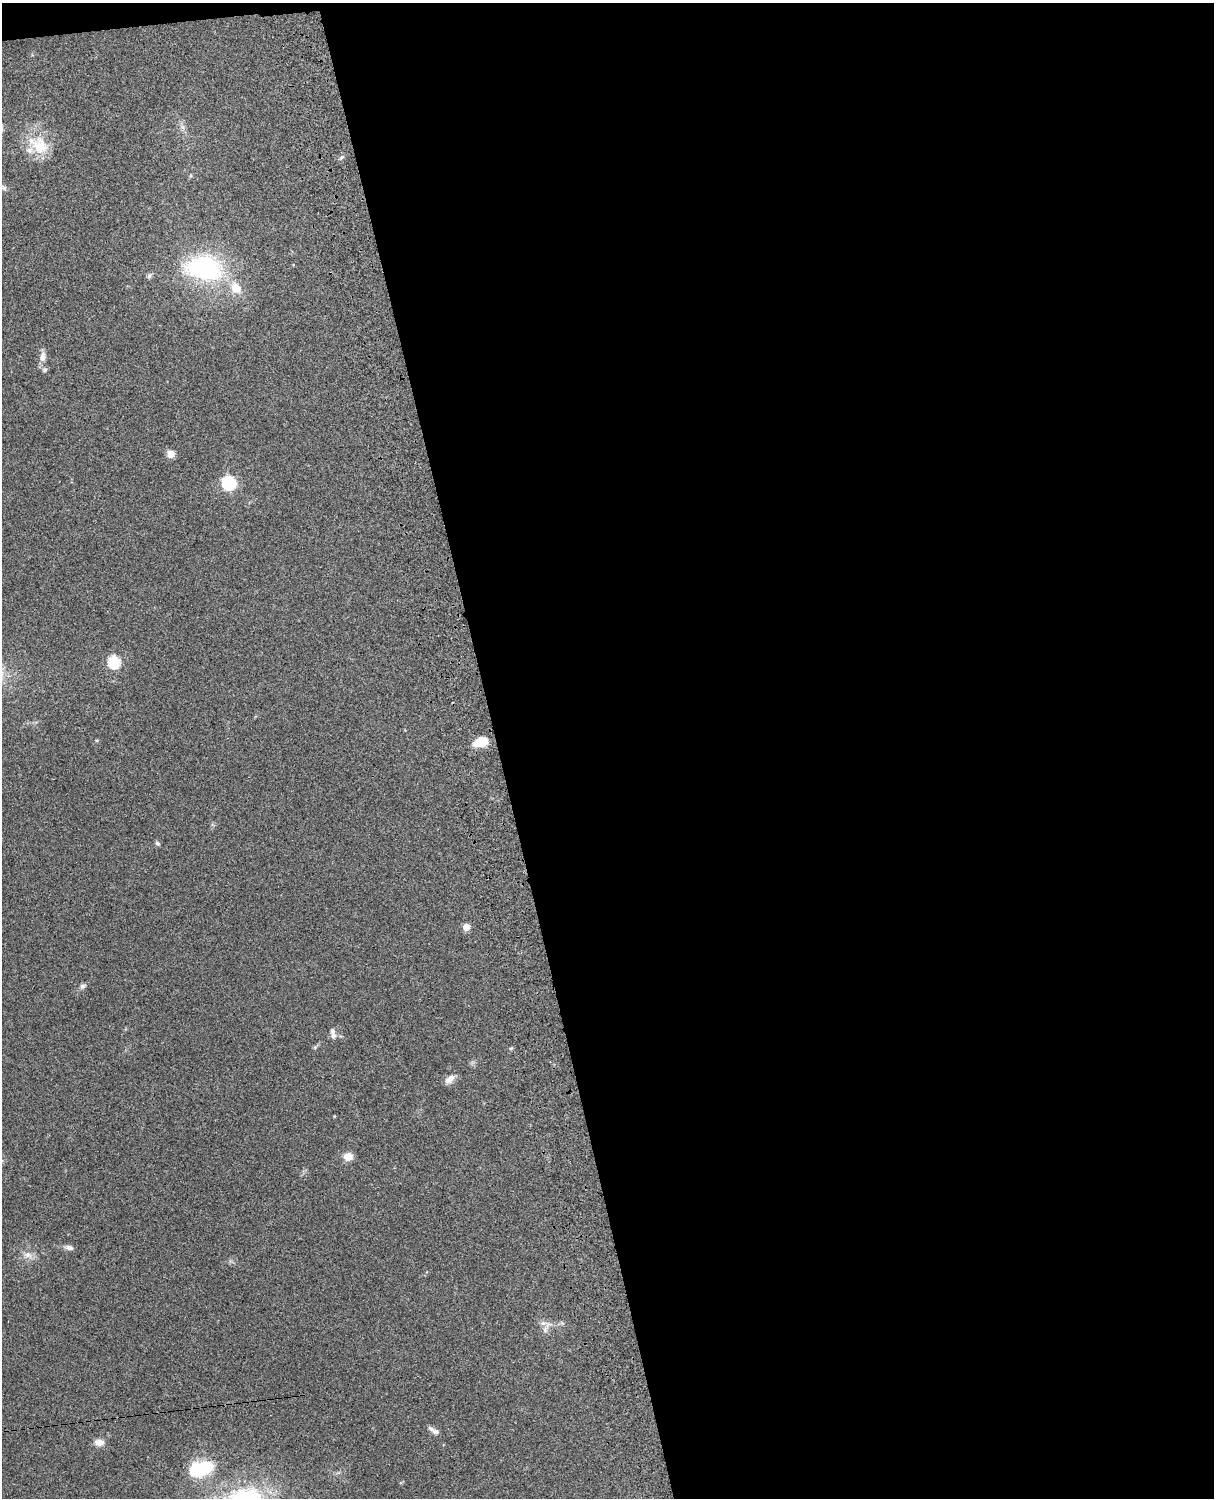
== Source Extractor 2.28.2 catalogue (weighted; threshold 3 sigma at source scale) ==
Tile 4 of 4 x 3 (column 4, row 1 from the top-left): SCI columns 3757-4968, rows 3155-4650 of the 5089 x 4927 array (HDU 1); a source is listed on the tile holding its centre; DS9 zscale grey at full resolution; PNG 1216 x 1500 px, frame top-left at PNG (2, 3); no overlay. Shown black and unused: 60% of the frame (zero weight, under 3 of 4 exposures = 6% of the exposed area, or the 3 px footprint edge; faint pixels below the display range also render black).
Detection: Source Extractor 2.28.2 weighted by HDU 2 'WHT'; one run over the whole footprint, this tile lists its part. Background 0.0899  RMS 0.0062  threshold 0.0277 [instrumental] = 3 sigma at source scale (4.5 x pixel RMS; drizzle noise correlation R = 1.50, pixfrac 1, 0.05/0.05 arcsec/px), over >= 5 px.
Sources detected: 27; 2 inside a brighter listed object's ellipse — not listed separately; the other 25 listed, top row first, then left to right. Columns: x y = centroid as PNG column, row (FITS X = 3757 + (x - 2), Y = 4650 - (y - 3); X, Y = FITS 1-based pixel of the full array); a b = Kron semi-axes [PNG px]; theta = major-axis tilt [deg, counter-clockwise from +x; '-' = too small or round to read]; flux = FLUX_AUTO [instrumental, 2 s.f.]
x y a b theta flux
183 127 7 5 -89 1.7
39 145 32 22 -37 19
342 157 7 4 31 1
3 188 10 6 -21 1.6
204 268 31 21 -9 87
236 288 13 10 -65 9.3
43 357 12 8 84 4.2
45 370 7 6 - 1.5
171 454 9 8 - 4.4
229 483 6 6 - 97
114 662 6 6 - 59
481 742 17 10 18 11
157 843 7 5 -52 1.2
466 927 5 5 - 8.7
82 986 8 6 23 1.8
333 1035 8 7 - 2.3
511 1048 6 3 19 0.74
450 1079 14 8 37 3.9
348 1157 9 8 - 6.2
69 1247 11 6 -11 2.5
28 1255 13 8 -19 4.1
545 1330 9 6 75 2.7
436 1431 11 8 -5 2.5
99 1442 10 7 -3 4.6
201 1469 25 13 16 36
Isophote crosses this tile's border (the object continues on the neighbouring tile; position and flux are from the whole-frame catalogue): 1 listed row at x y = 3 188